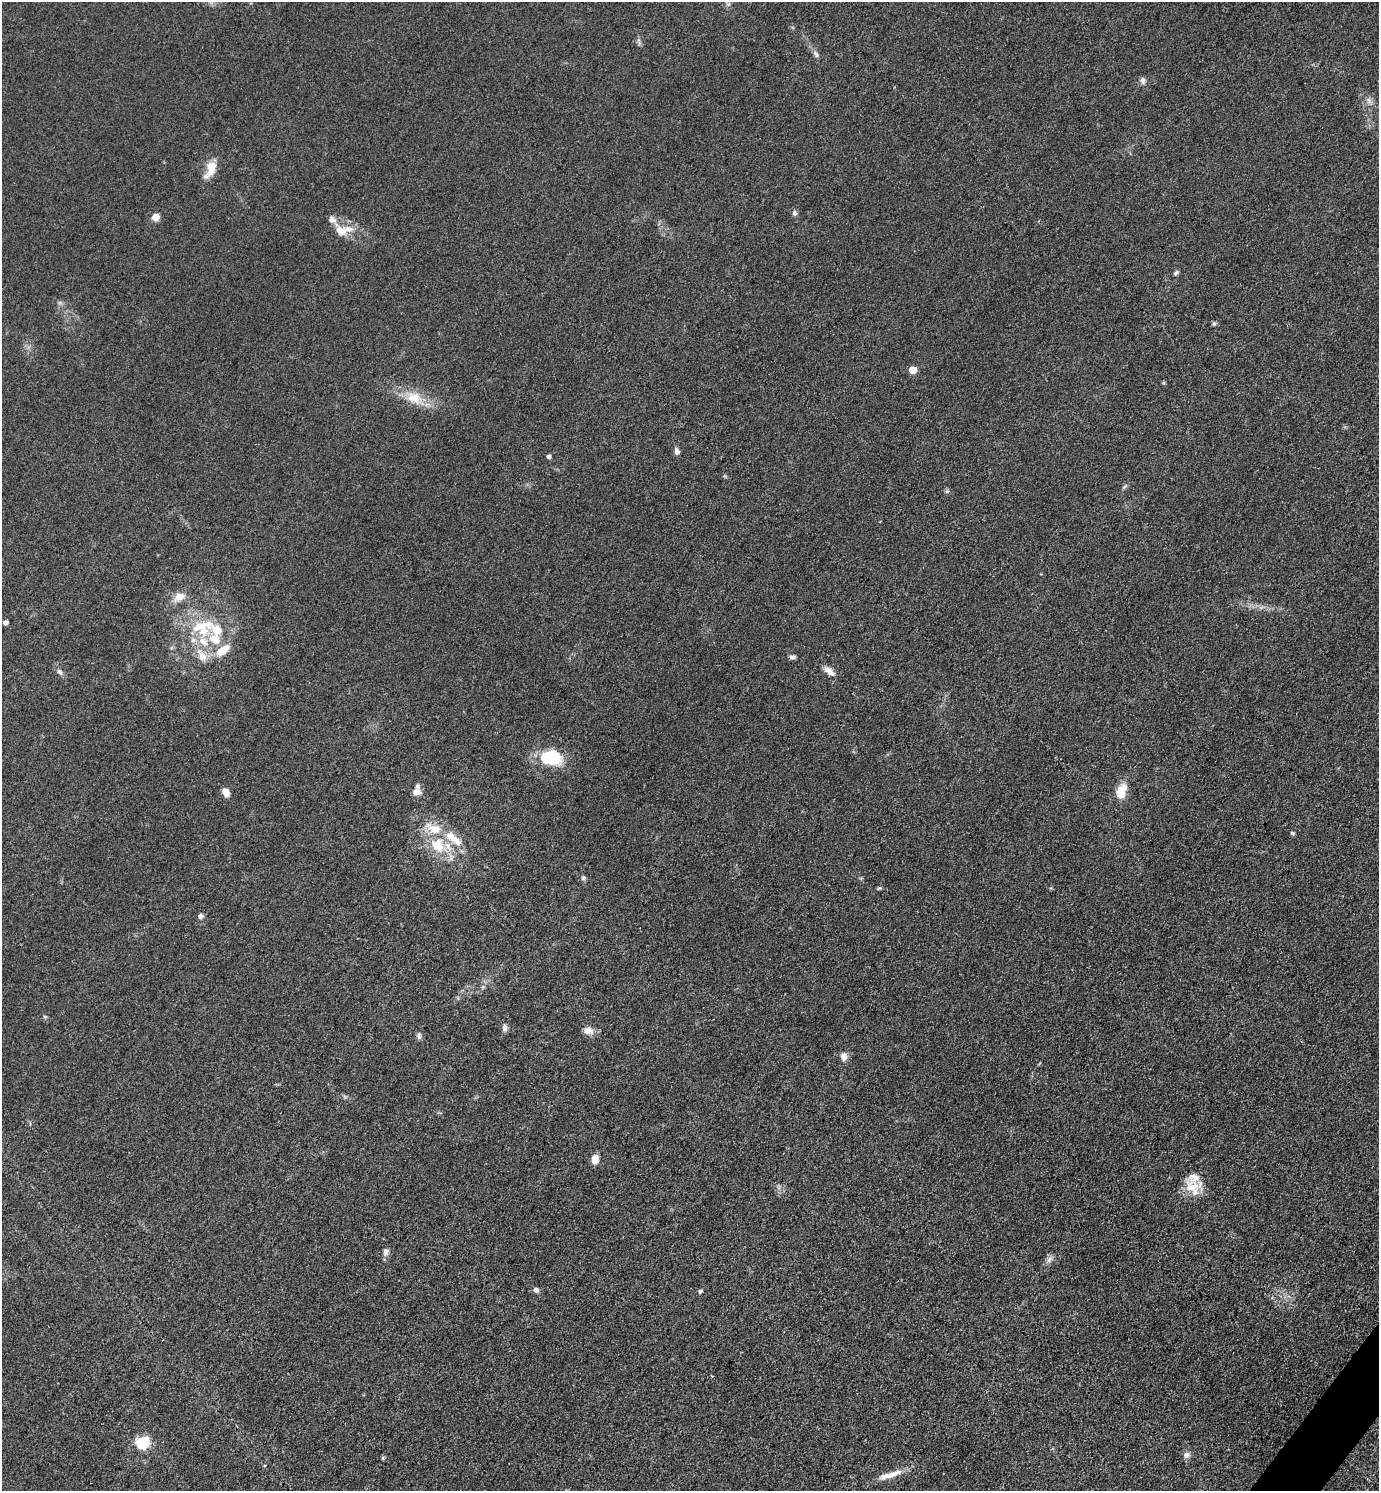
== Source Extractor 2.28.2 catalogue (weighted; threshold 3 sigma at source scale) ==
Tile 6 of 4 x 4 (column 2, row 2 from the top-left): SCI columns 1674-3050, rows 2979-4467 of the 5960 x 5956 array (HDU 1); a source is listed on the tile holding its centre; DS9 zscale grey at full resolution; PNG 1381 x 1493 px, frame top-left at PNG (2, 2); no overlay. Shown black and unused: <1% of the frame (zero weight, under 3 of 4 exposures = <1% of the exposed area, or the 3 px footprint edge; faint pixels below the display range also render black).
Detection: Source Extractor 2.28.2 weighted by HDU 2 'WHT'; one run over the whole footprint, this tile lists its part. Background 0.0432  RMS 0.0051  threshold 0.0231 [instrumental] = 3 sigma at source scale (4.5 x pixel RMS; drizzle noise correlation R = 1.50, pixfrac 1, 0.05/0.05 arcsec/px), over >= 5 px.
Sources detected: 57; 11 inside a brighter listed object's ellipse — not listed separately; the other 46 listed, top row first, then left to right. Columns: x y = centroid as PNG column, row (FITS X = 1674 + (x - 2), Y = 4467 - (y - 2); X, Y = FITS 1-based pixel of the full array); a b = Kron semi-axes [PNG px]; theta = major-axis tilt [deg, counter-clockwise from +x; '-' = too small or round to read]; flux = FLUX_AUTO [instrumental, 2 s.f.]
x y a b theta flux
816 54 11 5 -51 1.8
1143 80 10 6 -65 1.6
1369 100 7 4 -71 1.4
211 168 22 12 76 7.3
794 213 8 6 -79 1.3
156 217 7 6 - 5.7
340 231 18 12 -18 6.8
1176 273 8 5 45 0.93
1214 324 5 5 - 0.85
912 370 5 5 - 12
414 398 24 16 -21 12
677 451 9 6 -82 1.8
548 457 5 4 - 1.2
1125 486 9 3 45 0.82
947 491 6 4 0 0.8
179 597 15 10 32 5.2
5 622 5 5 - 1.4
199 627 38 11 18 15
204 642 18 11 -40 9.2
223 650 21 10 36 9.4
202 656 20 11 -55 6.8
792 657 7 5 -5 1.4
829 671 16 8 -36 3.4
60 672 8 6 -44 1.6
549 757 15 10 -2 37
226 792 9 6 -60 4.6
416 792 11 9 26 3.9
1121 792 20 11 72 9.5
1293 833 6 4 -40 0.79
438 845 22 20 -54 18
583 878 7 6 - 1.1
200 916 7 6 - 1.5
45 1016 6 4 0 0.67
505 1027 9 6 89 1.9
588 1030 13 10 -9 3.8
419 1036 9 6 -81 1.4
844 1056 11 9 84 3.1
595 1159 9 7 72 5.2
1192 1187 26 13 7 8.9
386 1252 11 8 81 2.1
1049 1259 10 6 53 2.1
536 1290 7 7 - 1.6
700 1291 6 5 - 0.83
142 1443 7 6 - 74
1186 1455 9 8 - 2.4
890 1475 37 7 18 7.1